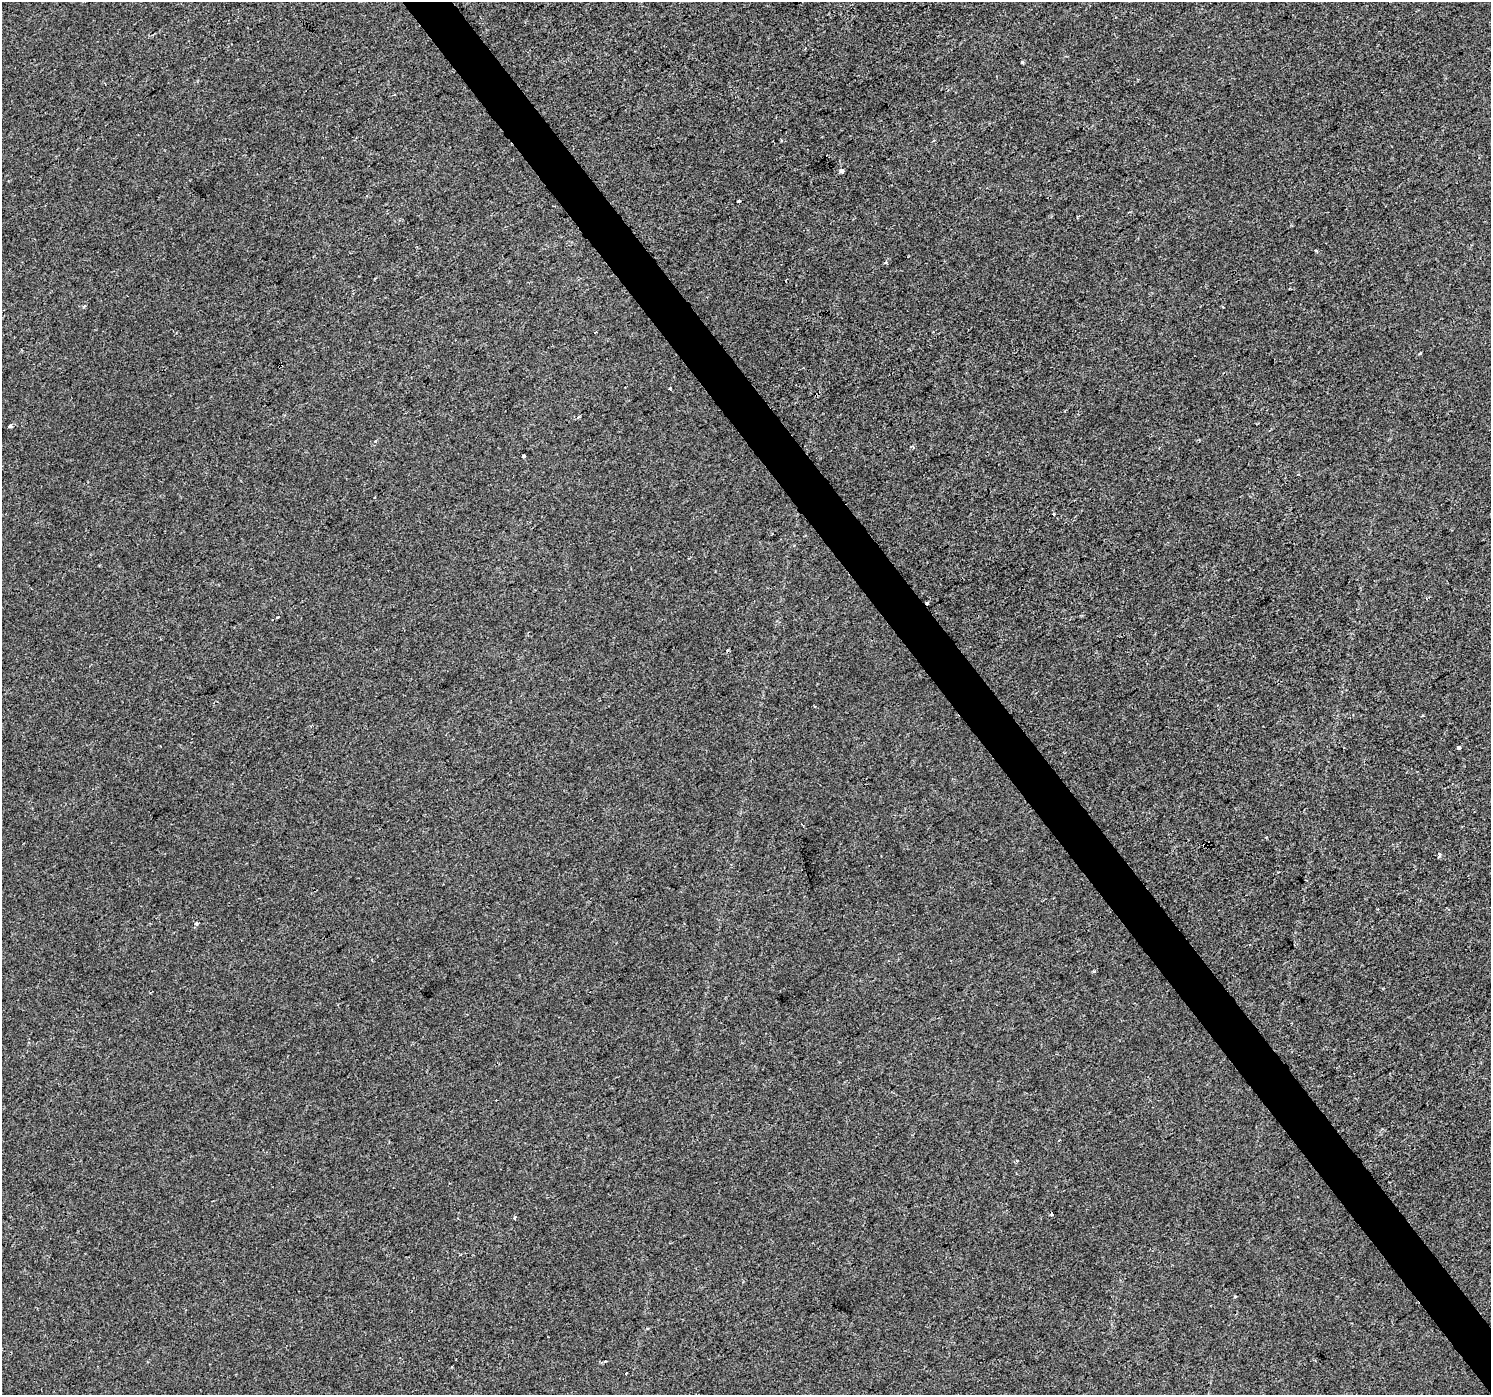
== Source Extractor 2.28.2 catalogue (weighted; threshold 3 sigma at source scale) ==
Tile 6 of 4 x 4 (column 2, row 2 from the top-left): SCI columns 1489-2977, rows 2914-4306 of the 5957 x 5890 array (HDU 1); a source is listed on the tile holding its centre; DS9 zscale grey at full resolution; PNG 1493 x 1397 px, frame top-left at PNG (2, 2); no overlay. Shown black and unused: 3% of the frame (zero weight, under 2 of 3 exposures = <1% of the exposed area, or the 3 px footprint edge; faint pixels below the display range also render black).
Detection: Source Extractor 2.28.2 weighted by HDU 2 'WHT'; one run over the whole footprint, this tile lists its part. Background 1.43e-04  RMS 0.0046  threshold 0.0205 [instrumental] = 3 sigma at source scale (4.5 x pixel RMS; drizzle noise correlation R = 1.50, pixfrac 1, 0.0396/0.0396 arcsec/px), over >= 5 px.
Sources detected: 24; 5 cosmic-ray / hot-pixel residue — not listed; the other 19 listed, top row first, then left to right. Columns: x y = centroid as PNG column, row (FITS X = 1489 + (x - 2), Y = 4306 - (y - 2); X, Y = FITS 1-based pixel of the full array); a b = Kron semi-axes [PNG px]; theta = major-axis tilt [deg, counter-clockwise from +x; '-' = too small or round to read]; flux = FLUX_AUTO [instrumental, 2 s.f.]
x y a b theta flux
1022 62 3 3 - 0.74
781 140 3 2 - 0.71
842 171 4 4 - 2.7
739 201 3 3 - 2.6
1316 250 4 3 - 0.63
84 306 5 3 - 0.45
1419 353 3 3 - 2.2
670 388 3 3 - 1.2
10 426 4 4 - 1.6
375 441 5 4 - 0.56
523 456 3 3 - 4.4
1053 514 3 3 - 1.8
1459 747 4 3 - 2.2
1439 855 5 3 - 1.5
196 924 5 4 - 0.92
1052 1214 3 3 - 0.88
514 1218 3 3 - 0.75
1235 1296 3 3 - 0.46
626 1373 3 3 - 2.6
Unlisted compact peaks at least as high as the median listed source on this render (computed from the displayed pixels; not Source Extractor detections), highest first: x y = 1094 971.